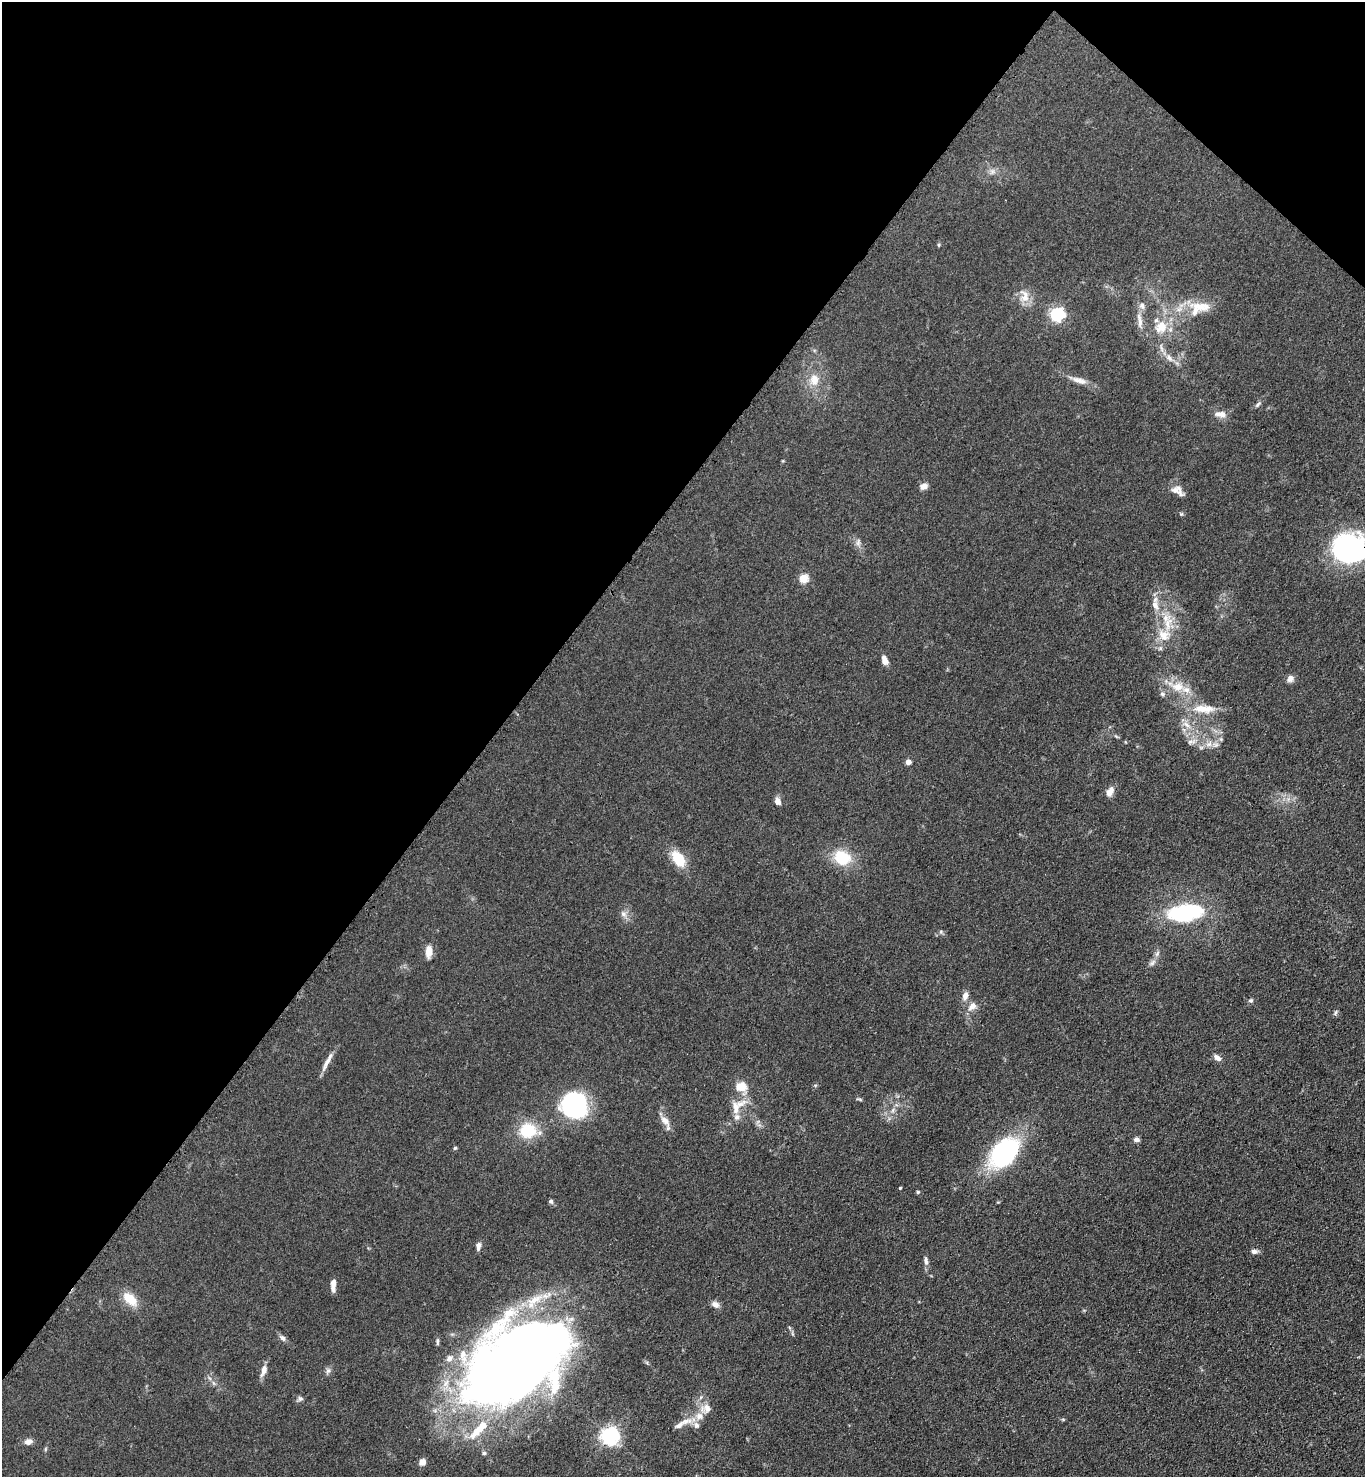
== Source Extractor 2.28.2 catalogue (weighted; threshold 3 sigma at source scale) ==
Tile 2 of 4 x 4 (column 2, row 1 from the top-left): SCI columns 1734-3096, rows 4494-5968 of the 6052 x 6034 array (HDU 1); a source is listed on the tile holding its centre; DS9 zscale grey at full resolution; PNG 1367 x 1479 px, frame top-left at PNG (2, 2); no overlay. Shown black and unused: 38% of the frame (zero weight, under 3 of 4 exposures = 7% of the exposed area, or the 3 px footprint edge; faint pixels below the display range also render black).
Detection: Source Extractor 2.28.2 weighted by HDU 2 'WHT'; one run over the whole footprint, this tile lists its part. Background 0.0831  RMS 0.0073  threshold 0.033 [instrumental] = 3 sigma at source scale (4.5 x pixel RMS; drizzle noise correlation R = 1.50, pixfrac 1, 0.05/0.05 arcsec/px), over >= 5 px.
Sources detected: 89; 3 inside a brighter object's white glare — not listed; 9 inside a brighter listed object's ellipse — not listed separately; the other 77 listed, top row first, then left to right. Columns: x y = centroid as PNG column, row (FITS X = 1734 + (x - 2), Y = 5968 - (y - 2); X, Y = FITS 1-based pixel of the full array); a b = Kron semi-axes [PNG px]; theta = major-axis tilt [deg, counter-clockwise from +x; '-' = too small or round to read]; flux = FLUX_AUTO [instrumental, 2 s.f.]
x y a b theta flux
939 245 5 3 - 0.81
1025 296 21 11 -77 8.7
1142 306 11 8 -75 3.4
1197 308 28 18 35 20
1057 314 6 6 - 140
1140 321 21 6 -82 5.8
1161 327 17 13 43 13
1169 358 13 7 -42 4.8
814 380 15 11 86 9.2
1079 380 22 7 -18 6
1258 404 9 4 46 1.5
1222 414 11 9 0 4.9
924 486 8 6 29 4.7
1177 491 18 11 -34 5.6
858 542 10 6 80 2.4
1350 548 37 31 1 98
803 578 5 5 - 31
1155 605 13 8 -68 5.6
1166 618 15 9 15 7.7
1164 635 17 14 -46 12
884 660 11 7 -74 4.3
1290 679 9 8 - 3.1
1178 687 17 12 -5 11
1163 694 8 5 -41 1.7
1204 709 31 10 -3 14
1186 725 12 5 -45 3.8
1191 742 14 5 8 3
1209 744 11 7 36 4.6
908 762 4 4 - 6.9
1110 792 12 7 60 5.6
778 801 8 6 -66 4
842 857 18 14 -22 25
678 858 17 10 -55 19
1184 913 34 18 3 58
623 914 9 7 -35 3
429 951 14 7 86 6.6
1152 963 10 5 54 2.3
965 996 11 7 73 3.9
1251 1000 6 5 - 1.5
972 1006 13 9 43 5.3
1336 1012 7 5 72 1.4
1217 1058 10 6 -37 3.4
327 1062 29 5 62 5.3
741 1087 13 10 1 10
859 1099 9 3 -10 1
576 1106 36 15 -59 47
736 1108 21 9 -88 8.8
893 1110 7 6 - 2.1
665 1120 17 8 -45 5.2
528 1130 18 17 - 25
1136 1139 6 5 - 2.5
455 1148 4 4 - 1
1004 1152 27 17 52 120
900 1188 3 3 - 0.7
918 1192 5 4 - 0.87
551 1201 5 5 - 1.5
478 1246 9 6 86 3
1254 1251 8 6 -9 2.4
926 1261 11 5 -81 2.6
333 1285 12 4 87 5.6
130 1299 18 10 -42 14
715 1304 10 7 -35 3.6
283 1338 9 6 -55 2.5
437 1341 11 3 87 1.3
264 1370 14 7 71 4.9
328 1371 8 6 68 2
509 1372 91 64 38 860
701 1397 6 4 70 1.2
300 1399 7 7 - 1.8
706 1408 15 11 14 7
680 1425 17 7 35 5.1
696 1425 9 8 - 3.3
610 1436 6 6 - 310
28 1442 9 7 19 3.7
45 1449 6 4 -73 0.82
484 1453 6 5 - 1.3
422 1462 8 7 - 3.9
Overlapping masked pixels (flux is a lower limit): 1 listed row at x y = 1350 548
Isophote crosses this tile's border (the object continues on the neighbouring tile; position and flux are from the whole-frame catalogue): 1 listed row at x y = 1350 548